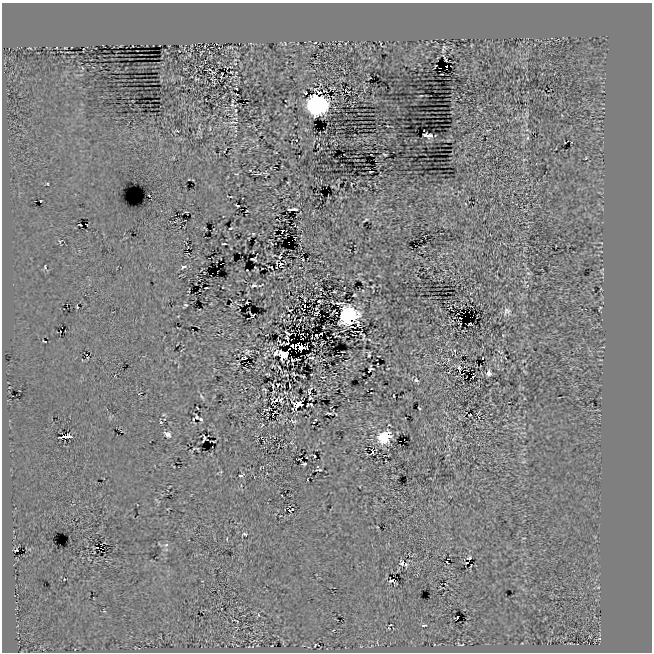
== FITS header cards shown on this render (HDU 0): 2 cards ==
NAXIS1  =                  650
NAXIS2  =                  650

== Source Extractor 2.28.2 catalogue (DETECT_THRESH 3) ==
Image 650 x 650 px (HDU 0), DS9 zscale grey, 1 PNG px = 1 image px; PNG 654 x 654 px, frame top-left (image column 1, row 650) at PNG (2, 3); no overlay
Background 1.35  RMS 27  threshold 79.8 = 3 sigma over >= 5 px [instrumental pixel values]
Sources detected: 138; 2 with non-positive FLUX_AUTO (blend fragments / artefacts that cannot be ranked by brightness) are not listed; the other 136 listed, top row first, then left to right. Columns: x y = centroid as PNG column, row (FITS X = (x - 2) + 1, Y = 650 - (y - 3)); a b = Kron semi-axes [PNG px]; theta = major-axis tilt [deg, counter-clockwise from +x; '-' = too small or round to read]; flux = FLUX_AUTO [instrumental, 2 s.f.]
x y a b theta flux
315 43 3 2 - 1100
444 47 6 4 -44 2200
445 59 5 2 - 1800
227 68 3 2 - 630
210 70 3 2 - 1100
213 72 3 2 - 1500
442 74 2 2 - 1400
196 79 4 2 - 1300
236 88 3 2 - 1200
305 93 3 2 - 3100
237 94 3 2 - 1100
317 104 12 11 - 770000
236 110 3 2 - 1300
233 122 11 3 1 2400
425 135 4 3 - 5100
429 135 5 4 - 5000
527 138 6 4 88 2200
385 154 3 2 - 1600
250 170 3 3 - 1700
370 172 3 2 - 1700
257 174 6 2 2 5500
47 183 3 2 - 1600
149 195 2 2 - 1400
41 201 3 3 - 4300
237 206 4 2 - 1800
294 209 5 2 - 3000
289 210 5 2 - 2400
186 212 3 2 - 1200
365 220 5 2 - 1900
80 225 3 2 - 1800
230 228 4 2 - 1800
283 230 3 3 - 3900
253 234 3 2 - 1200
224 244 4 2 - 2200
280 256 6 2 72 2400
253 259 6 3 -22 960
303 259 2 2 - 1500
281 264 3 3 - 2300
45 267 5 2 - 1700
184 267 7 4 15 3800
247 270 2 2 - 1600
528 273 6 5 - 2900
254 285 6 4 14 3900
206 288 3 2 - 1300
354 295 3 2 - 1700
305 299 3 2 - 1700
319 301 3 3 - 1900
247 302 3 2 - 1500
340 303 8 3 -1 7400
186 305 4 2 - 2200
305 305 4 2 - 850
77 307 3 2 - 1400
600 308 6 2 56 1000
303 309 4 2 - 450
290 310 3 2 - 1900
507 311 11 9 49 7700
316 313 4 2 - 1900
253 315 4 2 - 1300
348 315 12 11 - 330000
354 327 5 2 - 880
287 333 6 2 -31 810
321 334 4 2 - 3000
316 335 3 2 - 1500
337 336 5 2 - 640
363 336 6 2 -84 1500
287 338 4 2 - 2000
301 339 3 2 - 1400
369 339 3 2 - 1300
44 341 3 2 - 1400
280 342 6 3 -32 1900
287 343 3 2 - 950
298 346 9 5 -18 110000
288 349 3 2 - 6100
247 352 7 6 - 3600
275 353 7 3 53 3400
284 354 9 6 24 21000
369 355 5 2 - 2200
265 357 6 3 71 1900
242 358 3 2 - 1300
311 358 5 2 - 2000
483 358 3 2 - 1000
298 359 4 2 - 2200
292 360 3 2 - 1200
273 366 4 3 - 1400
279 367 4 2 - 1900
459 368 3 2 - 2900
370 370 6 3 43 300
489 373 5 4 - 6700
267 374 4 2 - 2100
294 374 5 2 - 1500
416 380 6 4 -1 4000
278 385 3 2 - 1600
290 385 4 2 - 1700
273 386 5 2 - 1800
311 388 4 2 - 2400
309 393 3 2 - 1200
139 394 3 2 - 1700
394 396 3 2 - 1300
202 397 7 3 -55 2500
310 398 3 3 - 1700
281 400 5 3 - 1800
274 401 8 4 25 2800
311 404 4 2 - 1100
307 405 3 2 - 840
296 406 8 7 - 18000
419 408 3 2 - 1400
274 412 5 2 - 1200
328 413 6 2 -6 2300
470 415 3 2 - 1100
197 417 4 3 - 600
193 419 3 2 - 1000
201 419 4 3 - 2800
316 419 2 2 - 1700
293 421 8 4 -14 2700
167 434 7 4 -31 9400
66 437 11 3 8 10000
384 437 9 7 36 100000
214 441 3 2 - 1100
373 451 4 3 - 11000
314 456 3 2 - 1500
304 464 4 3 - 2700
319 470 6 2 7 2100
241 475 4 3 - 5400
307 480 3 2 - 1000
244 534 4 3 - 2600
166 545 6 3 19 2600
16 550 3 2 - 1600
469 558 4 3 - 2400
402 563 8 7 - 7200
466 563 2 2 - 1200
392 581 6 3 -8 2400
258 615 4 3 - 1200
457 618 3 2 - 1400
424 625 5 3 - 2800
315 645 3 2 - 1400
462 645 3 2 - 1100
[2 non-positive-flux detections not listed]